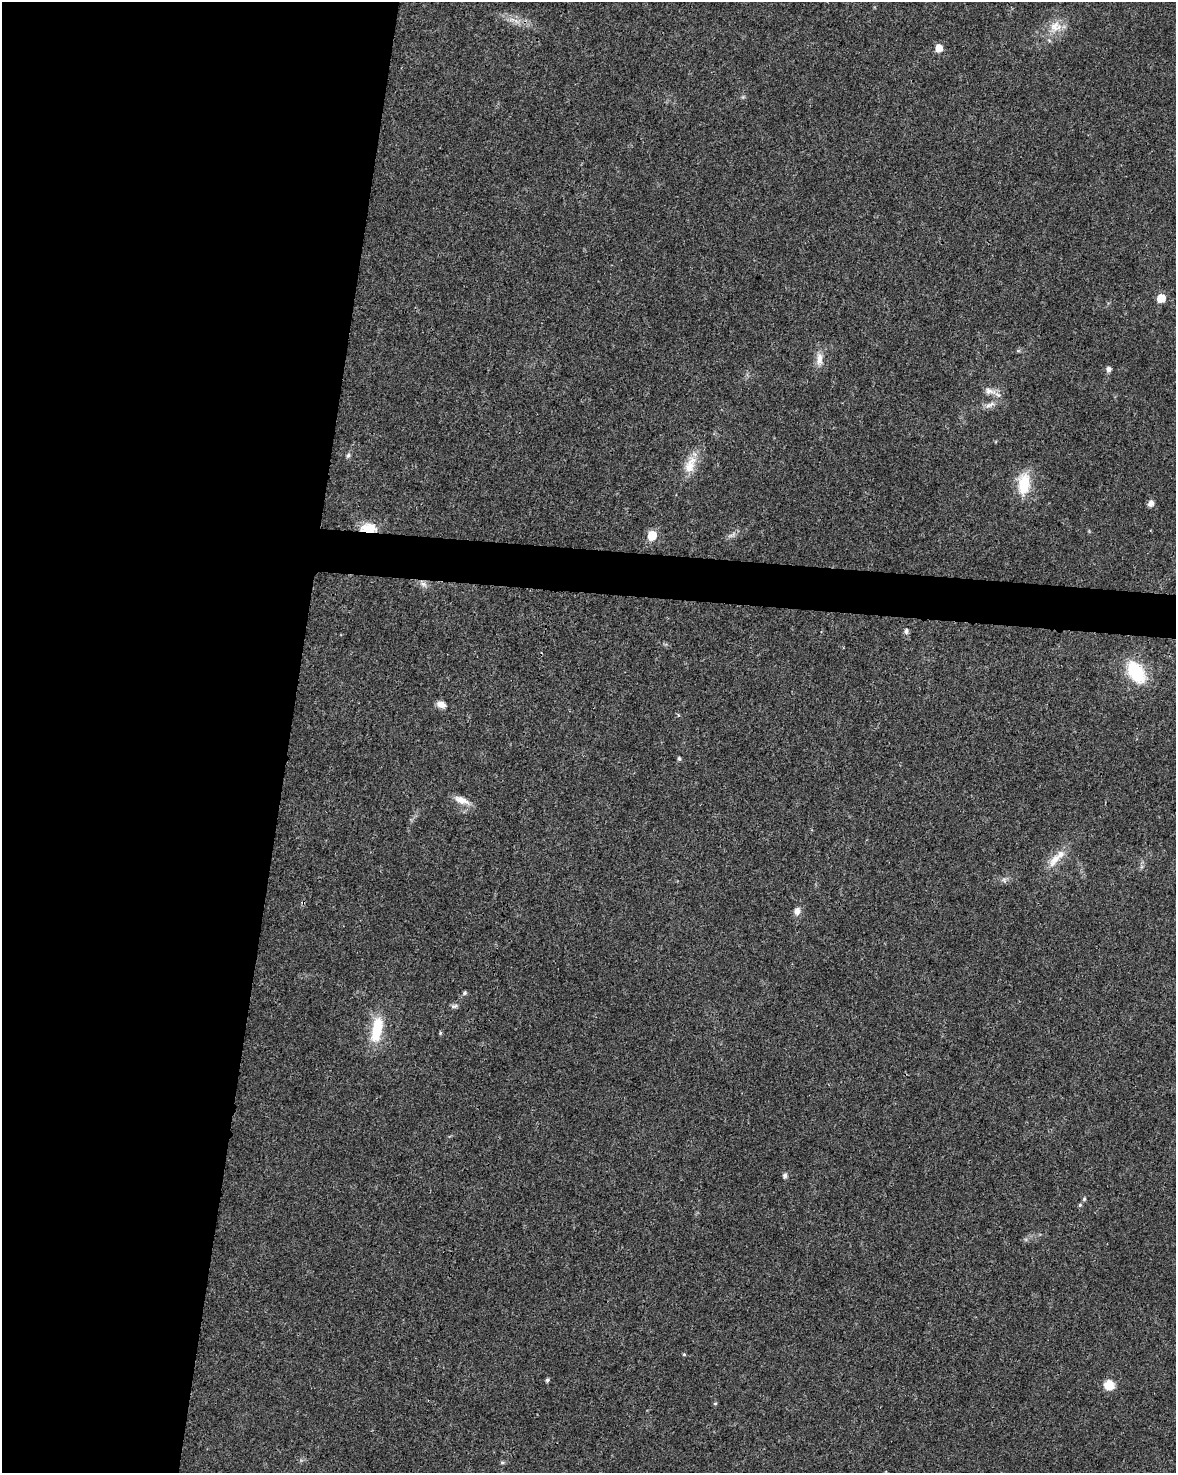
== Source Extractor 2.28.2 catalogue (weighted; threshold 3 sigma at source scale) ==
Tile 5 of 4 x 3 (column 1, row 2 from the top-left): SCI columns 5-1178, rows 1701-3171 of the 4707 x 4926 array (HDU 1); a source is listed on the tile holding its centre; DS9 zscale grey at full resolution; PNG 1178 x 1475 px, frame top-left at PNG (2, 2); no overlay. Shown black and unused: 27% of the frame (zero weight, under 3 of 4 exposures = <1% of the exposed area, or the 3 px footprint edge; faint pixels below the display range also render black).
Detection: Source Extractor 2.28.2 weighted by HDU 2 'WHT'; one run over the whole footprint, this tile lists its part. Background 0.0201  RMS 0.0029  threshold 0.0129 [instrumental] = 3 sigma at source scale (4.5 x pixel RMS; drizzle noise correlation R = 1.50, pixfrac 1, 0.0396/0.0396 arcsec/px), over >= 5 px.
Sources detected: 37; all 37 listed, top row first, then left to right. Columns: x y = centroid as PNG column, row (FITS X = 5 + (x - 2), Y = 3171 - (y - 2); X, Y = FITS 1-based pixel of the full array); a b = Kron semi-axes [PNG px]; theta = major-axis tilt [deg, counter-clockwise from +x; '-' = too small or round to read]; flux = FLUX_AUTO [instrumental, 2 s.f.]
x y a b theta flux
516 21 11 5 -35 1.4
1054 26 20 12 67 4.4
939 48 6 5 - 4.6
1161 298 6 5 - 7.9
819 359 20 9 87 2.8
1109 369 5 5 - 1.2
989 391 20 9 -20 2.3
990 405 17 6 28 1.7
348 455 7 5 72 0.68
690 465 26 13 69 5.2
1024 484 29 16 86 8.4
1151 503 7 6 - 1.5
368 530 6 4 -6 43
652 535 6 5 - 11
732 535 16 5 30 1.1
423 584 10 6 -20 1.2
906 631 6 5 - 0.99
1136 672 22 14 -57 16
441 704 10 7 -19 2.1
679 759 5 4 - 0.5
462 800 21 8 -22 2.9
1055 859 27 10 53 4.6
1004 880 7 6 - 0.78
303 902 6 4 -18 0.5
797 911 10 8 83 1.5
464 993 5 5 - 0.62
454 1006 10 5 12 0.74
377 1029 31 12 79 11
440 1033 5 4 - 0.36
785 1175 5 5 - 1.1
1084 1199 5 4 - 0.46
1080 1205 5 5 - 0.39
684 1354 4 4 - 0.3
547 1380 5 4 - 0.63
1109 1385 13 12 - 3.7
715 1403 5 3 - 0.32
502 1463 6 4 -1 0.4
Overlapping masked pixels (flux is a lower limit): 2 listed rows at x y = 368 530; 303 902